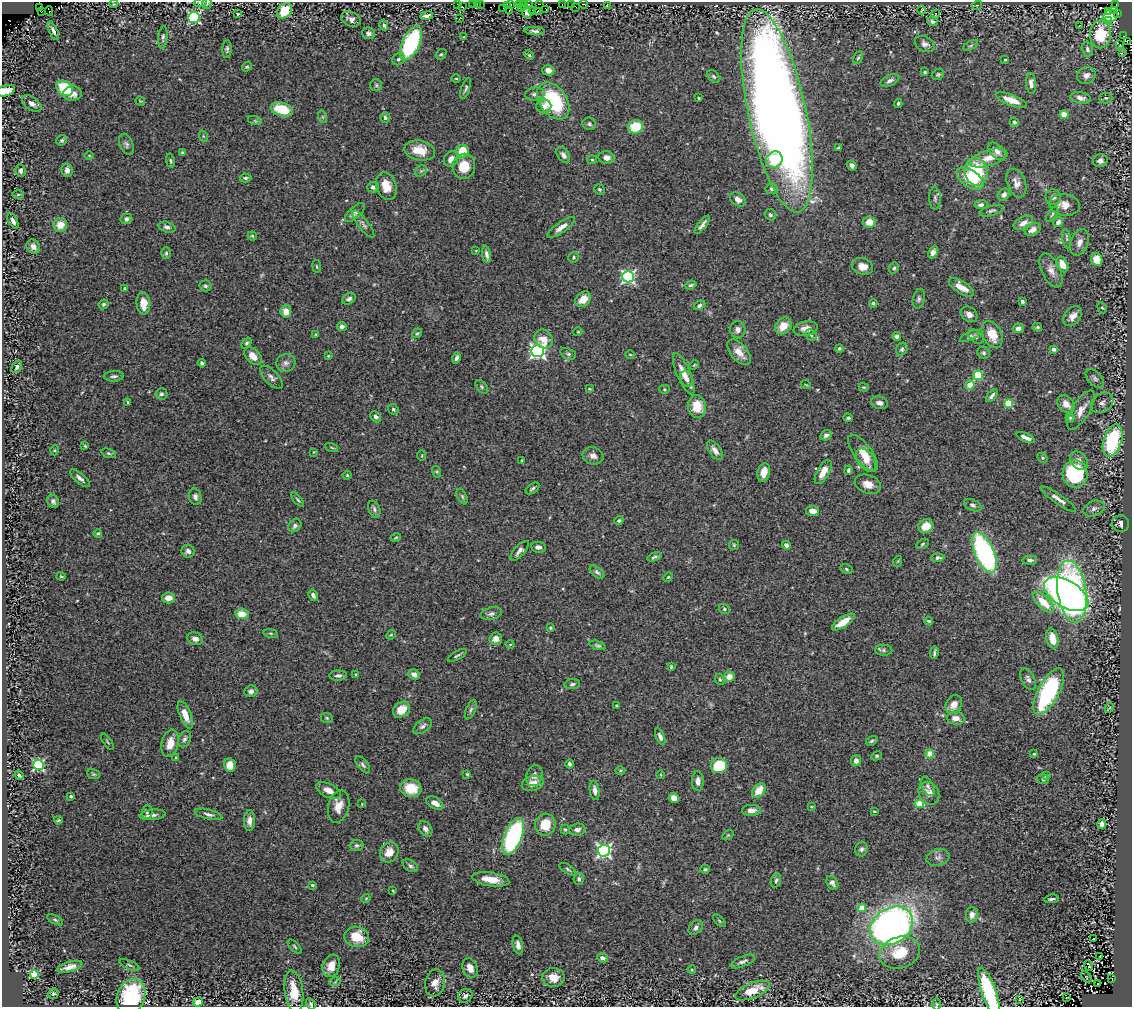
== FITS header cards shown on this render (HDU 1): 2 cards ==
NAXIS1  =                 1130
NAXIS2  =                 1005

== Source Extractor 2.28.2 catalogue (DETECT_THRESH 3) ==
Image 1130 x 1005 px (HDU 1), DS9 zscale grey, 1 PNG px = 1 image px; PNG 1134 x 1009 px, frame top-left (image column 1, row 1005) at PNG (2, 2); each listed source drawn as its Kron ellipse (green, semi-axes under 4 px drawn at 4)
Background 1.2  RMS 0.032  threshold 0.0947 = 3 sigma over >= 5 px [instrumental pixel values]
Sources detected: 442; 1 with non-positive FLUX_AUTO (blend fragments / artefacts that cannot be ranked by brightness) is neither listed nor drawn; the other 441 listed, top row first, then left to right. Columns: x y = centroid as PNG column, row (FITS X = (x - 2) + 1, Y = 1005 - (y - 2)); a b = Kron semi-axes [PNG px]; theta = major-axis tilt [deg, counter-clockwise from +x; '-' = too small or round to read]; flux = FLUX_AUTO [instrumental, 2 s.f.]
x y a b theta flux
200 3 6 4 3 4
207 3 5 5 - 3.3
114 4 4 2 - 1.7
457 4 2 2 - 9.8
473 4 3 2 - 1.8
477 4 3 2 - 13
511 4 3 2 - 4.4
519 4 3 2 - 0.085
528 4 2 2 - 21
539 4 2 2 - 1.4
562 4 2 2 - 3.2
571 4 3 2 - 8.9
583 4 4 3 - 7.8
1116 4 2 2 - 2.9
480 5 3 3 - 5.1
523 5 4 2 - 9.8
607 5 4 2 - 4.3
977 5 5 3 - 2.5
507 6 3 2 - 5.2
463 7 3 2 - 1.8
576 7 2 2 - 1.6
39 8 3 2 - 15
503 8 2 2 - 1.8
522 9 3 3 - 35
546 9 4 2 - 4.5
509 10 3 2 - 27
532 10 3 2 - 16
922 10 4 2 - 2
1114 10 3 2 - 300
49 11 4 2 - 7.5
284 11 9 6 50 55
538 11 4 2 - 5.9
1109 11 3 3 - 47
42 12 3 2 - 86
526 12 7 3 -60 6.7
1118 13 2 2 - 12
238 14 4 3 - 1.8
936 14 4 3 - 1.1
427 15 6 3 9 6.5
1111 16 7 6 - 100
194 17 6 5 - 290
351 19 10 7 -23 9.5
459 19 2 2 - 1.8
1108 21 3 2 - 49
932 22 6 4 -21 4.8
384 25 5 4 - 4.3
1080 25 3 3 - 21
53 31 10 4 -65 6.5
535 31 10 4 -3 6.5
369 33 6 5 - 6.2
1101 34 14 10 88 76
1124 36 2 2 - 5.4
163 37 11 4 86 5.6
464 37 4 2 - 1.6
1127 42 3 2 - 180
411 43 18 8 65 210
925 44 10 7 -24 10
1120 44 2 2 - 1.3
971 45 8 3 29 3.3
227 49 9 4 86 4.8
1087 49 7 5 -75 6.3
1122 53 2 2 - 39
441 54 6 4 41 3.1
529 55 6 3 -45 2.4
858 58 7 4 62 3.5
399 59 6 5 - 5
1005 60 4 3 - 2.4
247 67 5 4 - 3.2
548 70 6 5 - 14
925 72 4 3 - 2.9
938 74 6 5 - 3.5
1086 75 9 8 - 10
714 76 7 5 -40 4.3
456 78 4 3 - 1.9
890 81 10 5 25 7.6
1031 83 10 5 -86 10
376 85 6 6 - 4.6
65 88 9 6 -36 110
466 88 11 4 70 4.5
6 91 9 5 15 21
72 94 9 7 5 16
535 94 10 6 9 7.7
699 98 3 2 - 2.2
1080 98 10 6 -9 9.8
1106 98 7 5 -1 3.6
1011 100 16 5 -21 30
140 101 5 2 - 1.7
553 101 20 13 -54 160
32 103 11 6 -36 12
898 103 4 3 - 3.2
544 106 7 7 - 16
282 109 11 6 -17 68
777 111 104 29 -78 3700
1064 115 4 4 - 48
323 117 6 4 -71 2.9
385 118 5 5 - 5.4
255 121 7 4 -19 3
1014 122 5 4 - 4.3
589 124 7 6 - 4.6
635 127 8 6 14 56
203 136 6 3 -71 2.2
62 140 5 5 - 3.9
126 144 11 6 -67 6.8
838 148 4 3 - 2.4
420 150 15 10 -11 35
462 151 6 6 - 54
997 151 10 6 -47 12
183 153 4 3 - 4.5
89 155 5 3 - 1.8
563 155 9 5 -57 8.5
606 157 8 6 -6 14
989 158 19 8 17 28
451 159 8 6 47 16
774 159 8 7 - 40
592 160 5 4 - 2.6
170 161 7 3 -80 3.2
1100 161 7 6 - 8.5
852 165 5 4 - 6
464 166 12 11 - 43
67 170 7 5 -81 9.1
21 171 6 5 - 6
421 171 6 5 - 3.9
976 172 14 11 -78 120
245 178 6 4 -1 3.6
970 178 15 8 -34 65
1016 183 15 9 -70 16
386 186 14 9 -72 32
373 187 6 5 - 6.2
599 189 5 5 - 3.4
772 189 6 5 - 6
18 194 6 4 1 2.3
1004 195 7 5 47 8.1
1053 197 8 7 - 7.5
935 198 11 6 -89 5.9
738 199 9 6 -35 12
981 205 6 4 7 6.2
1065 205 15 10 -9 22
992 211 12 5 15 5.6
355 213 12 5 42 8.9
1052 214 8 3 57 3.4
770 215 6 5 - 4.5
126 219 6 5 - 5.7
13 221 8 4 -62 6.7
869 222 6 5 - 25
1058 222 5 4 - 11
1023 223 10 6 27 14
363 224 17 5 -53 7.3
60 225 7 6 - 25
702 225 11 3 51 7.1
167 227 9 5 -15 6.8
561 227 16 5 35 14
1033 230 8 5 28 13
252 236 4 4 - 2.2
1067 239 9 4 -82 4.6
1079 242 14 8 69 15
33 247 7 6 - 11
476 251 2 2 - 1.6
933 252 6 4 62 8.2
166 253 6 5 - 3.8
487 254 9 4 -79 7.7
574 257 5 5 - 3.4
1097 260 6 5 - 33
1062 264 8 5 -65 19
317 266 6 3 -81 2.2
862 266 11 8 -16 19
894 268 5 5 - 3.8
1051 270 18 9 -64 18
628 277 6 5 - 430
691 285 6 3 20 3.3
205 286 6 5 - 3.9
961 287 14 6 -33 23
125 289 3 3 - 2.6
349 299 7 5 30 6.1
583 299 9 6 41 25
919 299 10 6 79 5.8
1022 301 4 3 - 3.3
143 303 11 7 -86 26
873 303 4 4 - 4.8
103 304 5 4 - 4
699 305 6 4 27 5.7
1102 308 6 4 -64 2.8
286 311 6 5 - 19
969 314 9 7 -36 11
1073 316 11 8 50 15
342 326 5 4 - 6
783 326 9 7 46 31
1037 327 5 4 - 3.4
1018 328 5 5 - 10
738 329 8 7 - 10
806 329 12 7 10 16
578 332 4 4 - 2.2
417 333 5 4 - 2.8
316 334 3 2 - 1.8
811 335 6 4 -45 3.7
992 335 14 9 -64 35
897 336 4 4 - 5.4
970 336 11 4 26 4.3
976 337 9 6 -40 5.4
544 339 10 8 -50 26
247 343 6 4 51 3.6
839 348 4 4 - 3.8
902 349 7 5 64 4.5
1053 349 3 3 - 9.3
538 351 6 6 - 700
739 352 15 8 -49 23
984 353 6 5 - 4.1
568 354 8 5 -20 4.2
630 354 4 3 - 1.7
253 356 10 6 -47 20
328 356 3 2 - 1.8
456 358 5 4 - 6
202 363 4 3 - 4.6
286 363 9 9 - 8.8
694 365 5 3 - 1.8
17 367 6 5 - 6.2
684 374 22 7 -67 26
978 375 5 4 - 100
114 376 10 5 3 6.4
271 377 14 7 -47 9.3
1095 378 11 6 -45 7.7
687 379 8 6 -70 9.1
806 385 5 3 - 2
970 385 4 4 - 39
482 387 8 5 -51 4.2
864 387 5 3 - 2.2
589 389 4 3 - 2
664 389 5 4 - 2.8
161 394 6 5 - 5.3
992 396 7 3 47 5.1
128 402 4 3 - 3.6
879 403 9 6 -14 9.1
1102 403 12 9 38 12
1009 404 4 4 - 100
1066 404 10 7 -49 17
697 406 11 9 -88 40
393 409 6 5 - 4.3
1081 410 22 8 59 25
376 417 6 4 -49 6.7
848 418 4 4 - 3.4
1070 418 5 4 - 3.1
826 435 6 5 - 7.1
1026 438 10 3 -22 9.9
1113 441 17 9 73 210
85 446 4 4 - 2.5
332 448 7 3 -19 2.3
55 450 5 3 - 2.2
715 450 11 5 -56 11
314 452 4 2 - 1.4
109 453 8 4 -19 3.3
863 453 22 9 -54 32
422 456 5 3 - 1.7
593 456 10 8 -15 11
1042 458 5 4 - 2.9
522 460 3 2 - 1.8
866 460 13 8 -53 17
1079 461 10 7 -49 14
848 470 5 4 - 4.6
437 472 6 4 -72 2.8
764 472 9 6 76 23
823 472 13 6 61 25
1075 474 14 12 -84 210
347 475 4 4 - 2.3
80 478 12 5 -41 8.4
868 484 13 9 -19 19
533 488 8 4 36 5.4
462 496 8 4 -64 3.8
195 497 8 6 -76 7.9
1058 499 21 5 -34 12
298 500 8 3 -50 3.9
53 501 7 5 -58 6.5
973 505 9 5 -26 5.4
374 509 9 5 -69 5.7
1094 509 11 7 21 10
812 511 7 5 -7 15
619 520 5 4 - 3.4
1120 524 8 8 - 11
295 526 7 6 - 6
926 526 8 6 29 32
98 533 4 4 - 3.3
396 537 5 3 - 2.2
922 544 7 4 29 3.2
734 545 5 5 - 2.9
786 545 4 4 - 5.9
538 547 7 5 -6 7.7
188 551 6 6 - 8.6
519 551 12 5 48 8.3
984 552 21 9 -66 430
655 557 7 4 17 4.5
937 557 7 4 0 7.3
1030 560 7 4 -2 5.3
898 561 5 3 - 1.9
846 569 6 4 -28 3.1
597 572 8 5 -39 5
61 576 4 4 - 2.3
668 577 5 4 - 2.4
1072 591 31 14 -82 800
1066 594 24 13 -31 820
313 595 6 4 -60 7.1
168 598 6 5 - 17
1044 602 13 6 -45 44
724 609 5 5 - 3.9
242 614 6 5 - 26
491 614 11 6 14 6.9
928 621 4 3 - 2.8
843 622 13 5 33 36
550 628 3 3 - 2.7
271 633 7 4 -9 2.9
391 635 5 4 - 2.3
1052 638 10 6 -76 28
195 639 8 6 -20 8.6
496 639 6 6 - 15
510 644 4 3 - 1.7
598 645 8 4 -19 4
884 650 8 5 -1 4.6
934 653 6 2 81 3.6
457 655 10 3 30 4.2
671 667 4 3 - 2.5
356 674 3 2 - 2.2
414 674 6 5 - 12
338 676 9 5 3 6.9
729 677 5 5 - 21
720 679 6 4 -67 3.1
1028 679 12 6 -62 8.2
572 684 8 5 8 5.1
251 691 6 5 - 5.4
1049 691 26 10 61 250
954 704 10 7 59 21
616 706 3 2 - 2.1
1109 708 5 2 - 1.5
402 710 9 7 36 30
471 710 10 4 66 4.8
185 715 14 6 -68 22
327 718 6 5 - 3
956 718 9 6 -8 16
423 726 10 6 37 6.8
660 737 8 4 -67 7.7
185 739 8 5 64 5.6
872 741 6 4 32 3.6
107 742 9 3 -54 2.4
170 743 14 8 76 26
930 754 4 4 - 46
1034 754 4 3 - 1.8
876 756 5 4 - 3.3
176 757 4 2 - 1.6
856 761 5 5 - 12
569 764 4 4 - 5.4
38 765 5 5 - 260
230 765 7 6 - 19
363 765 10 5 -53 5.3
719 766 8 7 - 110
620 771 5 3 - 2.2
93 774 7 5 -20 3.1
467 774 3 3 - 2.1
19 775 5 3 - 4.3
661 775 4 3 - 1.6
534 776 11 8 72 11
1046 776 4 2 - 2.1
1043 779 5 5 - 5
698 781 10 6 -90 10
533 783 11 7 16 21
928 786 10 5 -62 6.6
411 788 11 8 -11 45
328 790 13 7 -26 21
595 790 10 5 -81 12
759 790 8 5 52 36
929 793 12 10 -61 18
71 796 3 3 - 4.6
674 798 5 4 - 22
435 803 9 5 -30 12
362 804 3 3 - 1.4
920 804 4 4 - 86
339 806 16 10 75 22
811 806 4 3 - 1.9
751 810 9 5 3 11
874 811 3 2 - 2.2
147 812 7 5 88 5.8
208 814 14 5 -14 7.5
153 815 13 5 6 8.6
58 820 4 3 - 2.5
249 821 10 5 89 11
1102 824 5 4 - 11
545 825 11 10 - 43
425 829 8 6 -57 9.6
565 830 5 4 - 2.6
577 830 8 6 6 8.3
728 835 6 4 32 2.4
513 837 19 9 68 300
357 845 6 5 - 4.5
861 849 7 6 - 5.4
604 851 6 6 - 530
389 852 10 9 - 27
938 857 12 8 16 9.9
410 866 8 5 -32 5.7
568 869 9 4 -31 4.2
705 869 5 4 - 3
491 879 19 6 -9 31
579 879 6 5 - 4.6
776 880 7 5 72 4.6
832 883 7 5 -60 6.4
312 885 3 3 - 3.1
393 891 4 3 - 1.8
366 898 5 3 - 1.9
1051 899 7 3 7 4.2
862 908 4 4 - 50
972 915 7 6 - 11
55 920 9 4 -28 3.6
719 921 8 3 -46 2.6
891 926 23 17 33 1100
696 927 8 6 48 7.9
357 937 12 10 -12 52
1094 939 3 3 - 2.2
518 945 9 5 -78 9.5
295 947 9 4 -46 3.3
900 953 20 15 18 59
1100 957 3 2 - 1.8
602 958 5 4 - 8.7
743 961 13 5 22 7.5
129 965 11 3 -24 3.7
331 966 11 8 70 23
1088 966 5 3 - 110
70 967 13 5 16 16
470 968 10 7 -68 15
692 970 4 4 - 2.3
34 974 4 4 - 76
554 977 11 9 1 24
1086 977 6 2 -46 1.6
1112 979 3 2 - 1.5
335 982 6 3 19 2.8
435 983 13 10 77 18
1097 984 3 2 - 3.8
294 991 21 9 -82 51
752 991 18 7 22 50
989 992 26 7 -71 230
53 994 5 5 - 2.9
465 996 7 6 - 8.1
131 997 18 14 68 190
1066 998 2 2 - 7.3
1020 999 3 2 - 1.3
198 1002 5 4 - 24
311 1004 6 4 -59 5.5
937 1004 6 4 -89 2.6
At the frame edge (FLAGS 8, measured only in part): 6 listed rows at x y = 200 3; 207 3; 1127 42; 6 91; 989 992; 311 1004
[1 non-positive-flux detection neither listed nor drawn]